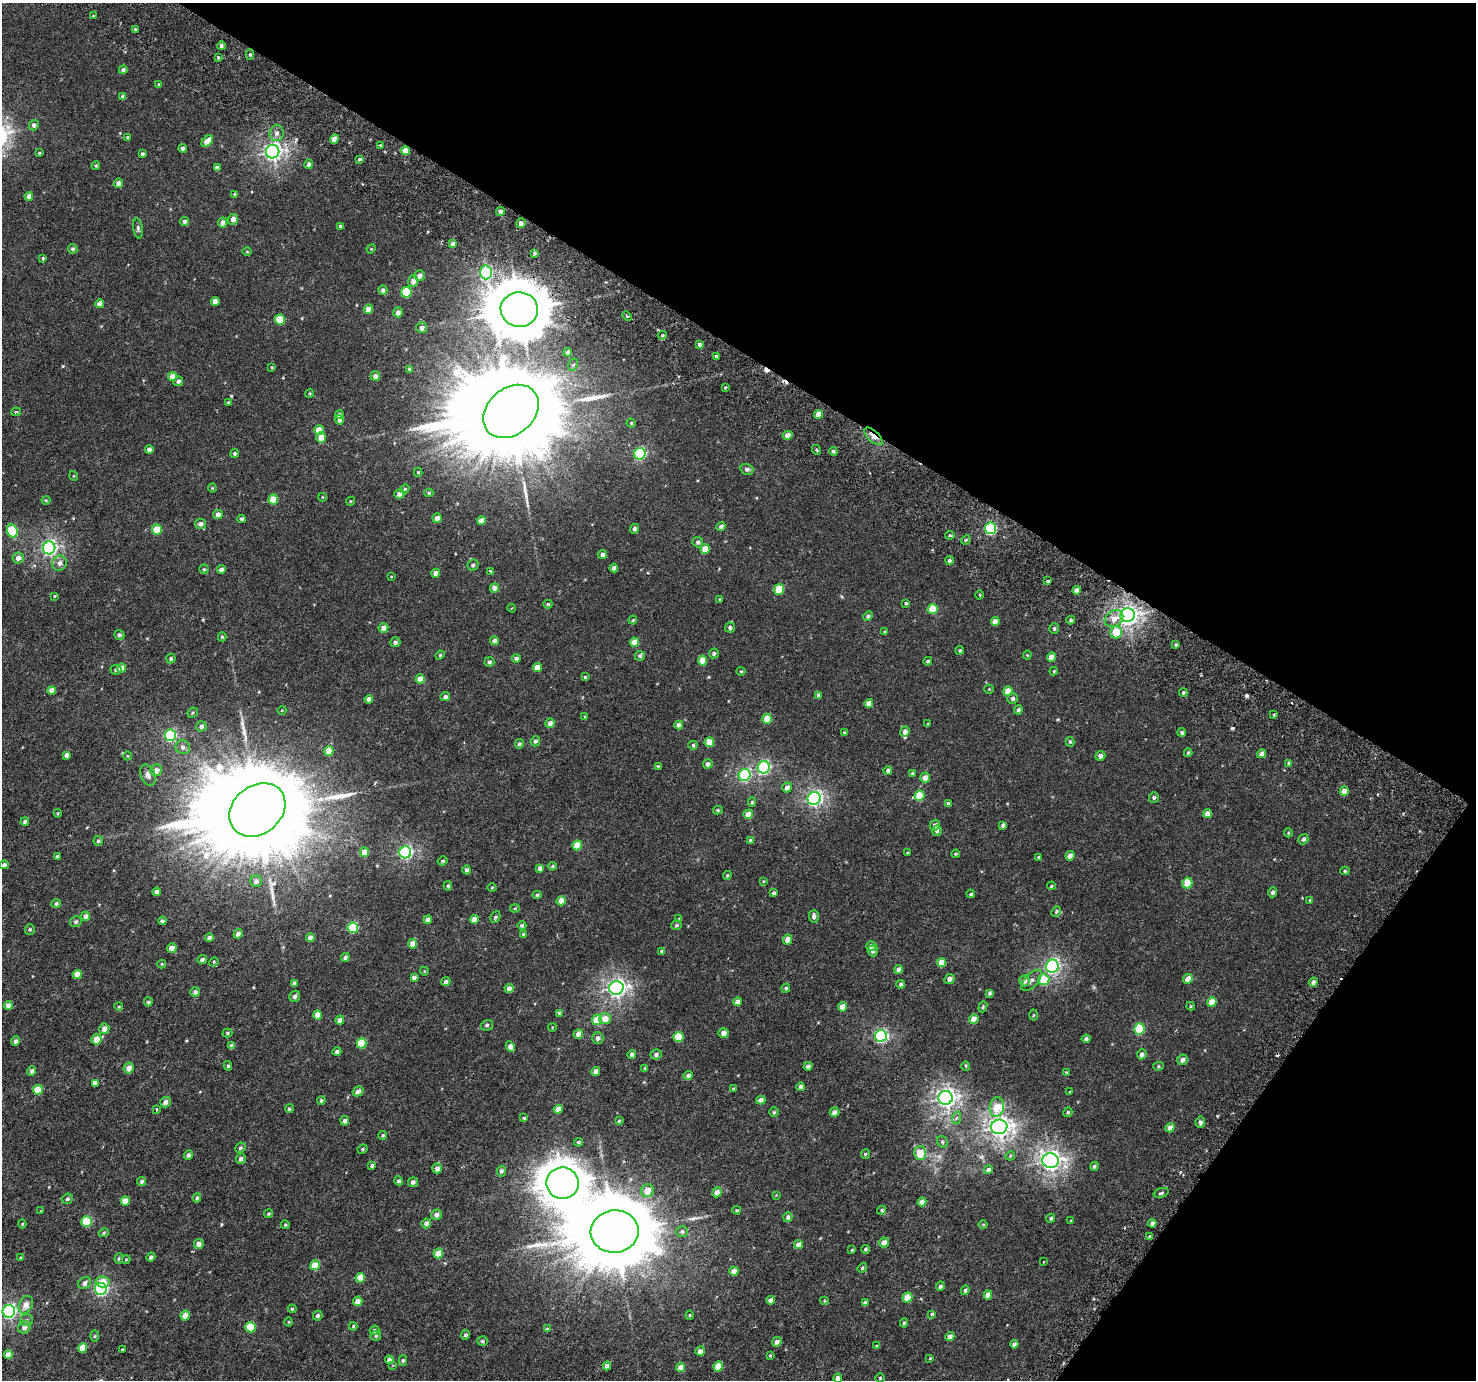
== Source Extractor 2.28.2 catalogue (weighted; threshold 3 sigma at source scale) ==
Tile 8 of 4 x 4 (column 4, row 2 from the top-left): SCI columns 4500-5973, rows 3098-4475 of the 6041 x 6121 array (HDU 1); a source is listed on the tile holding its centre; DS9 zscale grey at full resolution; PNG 1478 x 1382 px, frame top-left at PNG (2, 3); each listed source drawn as its Kron ellipse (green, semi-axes under 4 px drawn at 4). Shown black and unused: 32% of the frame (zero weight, under 3 of 6 exposures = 5% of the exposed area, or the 3 px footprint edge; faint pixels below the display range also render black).
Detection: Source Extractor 2.28.2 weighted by HDU 2 'WHT'; one run over the whole footprint, this tile lists its part. Background 2.94e-04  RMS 0.0013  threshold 0.00512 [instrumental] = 3 sigma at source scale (4.09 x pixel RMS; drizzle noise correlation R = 1.36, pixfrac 0.8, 0.0396/0.0396 arcsec/px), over >= 5 px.
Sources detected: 500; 1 too faint to see at this stretch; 7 cosmic-ray / hot-pixel residue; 5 long thin detections or spike segments (spike, bleed or trail) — neither listed nor drawn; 2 inside a brighter listed object's ellipse — not listed separately; the other 485 listed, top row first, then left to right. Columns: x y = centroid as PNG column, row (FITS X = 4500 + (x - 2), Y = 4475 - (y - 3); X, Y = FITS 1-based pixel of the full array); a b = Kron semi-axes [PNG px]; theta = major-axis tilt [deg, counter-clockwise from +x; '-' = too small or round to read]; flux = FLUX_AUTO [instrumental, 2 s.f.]
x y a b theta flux
93 16 4 3 - 0.14
135 29 4 4 - 0.17
221 46 4 4 - 0.32
250 54 5 4 - 0.2
218 58 3 2 - 0.18
123 70 4 4 - 0.29
159 84 4 4 - 0.11
123 97 4 4 - 0.47
34 125 5 5 - 0.36
277 133 8 7 - 0.53
128 138 4 4 - 0.21
334 139 5 4 - 1.2
207 141 7 4 47 1.2
380 145 3 3 - 0.12
183 148 4 4 - 0.32
405 150 4 4 - 1.1
273 152 7 6 - 40
39 153 3 3 - 0.12
142 154 4 3 - 0.22
359 159 3 3 - 0.17
309 164 5 4 - 0.27
96 166 4 3 - 0.13
217 168 4 4 - 0.41
118 183 5 4 - 0.58
235 195 4 3 - 0.33
29 196 4 4 - 0.57
500 211 4 4 - 0.34
233 219 5 5 - 0.59
184 221 4 4 - 0.31
223 222 5 4 - 0.54
521 223 5 4 - 0.5
340 226 3 3 - 0.12
138 228 10 5 -81 0.24
453 244 4 4 - 0.6
73 249 5 4 - 0.24
371 249 5 4 - 0.096
247 251 5 3 - 0.1
534 253 4 4 - 0.24
43 258 4 3 - 0.14
486 272 7 6 - 13
420 276 5 5 - 0.49
413 281 5 5 - 0.68
383 290 5 4 - 0.32
406 292 5 5 - 4.7
215 301 4 4 - 0.91
100 304 4 4 - 0.78
368 309 4 4 - 0.79
519 310 19 17 -9 700
398 312 5 4 - 0.49
627 316 5 3 - 0.14
280 320 5 5 - 3.5
422 328 5 5 - 0.48
662 335 5 3 - 0.17
700 344 4 4 - 0.33
568 352 4 4 - 0.42
717 356 4 3 - 0.37
573 364 6 4 60 0.22
272 367 3 3 - 0.098
410 369 4 4 - 0.23
172 376 4 4 - 0.85
375 376 5 4 - 0.48
178 381 5 4 - 0.31
725 388 4 3 - 0.12
310 393 5 3 - 0.11
228 403 4 3 - 0.16
511 411 30 23 41 4500
16 412 5 4 - 0.16
819 414 4 4 - 1.1
339 415 4 4 - 0.35
339 420 5 4 - 0.27
631 423 4 4 - 0.13
319 430 5 4 - 1.4
788 435 5 4 - 0.79
873 436 11 5 -43 0.93
321 437 5 5 - 1.1
149 450 4 4 - 0.53
817 450 5 3 - 0.13
833 451 4 4 - 0.22
235 454 4 4 - 0.25
640 454 6 5 - 11
747 469 6 5 - 0.3
418 472 4 4 - 0.16
74 476 5 3 - 0.089
212 488 4 4 - 0.11
405 489 5 4 - 0.15
429 493 4 4 - 0.16
399 494 5 5 - 0.57
322 497 4 3 - 0.073
273 499 5 4 - 2.1
46 500 4 4 - 0.12
351 501 4 3 - 0.082
218 515 5 4 - 0.73
437 518 5 4 - 0.66
242 519 4 4 - 0.28
481 521 4 4 - 0.96
201 524 5 5 - 0.48
721 526 5 4 - 0.44
991 528 6 5 - 11
634 529 5 4 - 0.31
157 530 5 5 - 2.9
12 531 7 5 -68 6.1
950 535 5 3 - 0.21
966 540 5 4 - 0.15
698 542 5 5 - 0.32
49 548 6 6 - 28
705 549 5 4 - 1.7
602 555 4 4 - 0.47
18 558 5 5 - 0.61
949 561 4 4 - 0.26
59 563 8 7 - 0.56
473 565 6 5 - 0.26
614 568 4 4 - 0.37
204 569 4 4 - 0.15
221 570 4 4 - 0.46
490 571 3 3 - 0.18
436 573 4 4 - 0.57
391 577 4 2 - 0.068
1048 581 3 3 - 0.37
494 588 5 4 - 0.74
779 589 5 4 - 2.5
1077 590 4 4 - 0.88
980 595 4 3 - 0.092
54 596 4 3 - 0.1
720 599 4 3 - 0.11
906 603 4 4 - 0.13
548 604 4 4 - 0.17
512 608 4 2 - 0.085
932 609 5 5 - 3.3
1128 615 7 7 - 50
868 616 5 4 - 0.26
1114 619 10 7 35 1.1
633 620 4 3 - 0.12
1071 620 4 3 - 0.19
995 622 4 4 - 1.1
383 628 5 5 - 0.66
730 628 5 5 - 0.31
1054 629 5 5 - 0.21
885 632 4 3 - 0.23
1116 632 6 5 - 2.4
119 635 5 4 - 0.3
222 637 4 4 - 0.15
495 641 4 4 - 0.56
395 642 5 5 - 0.29
635 642 4 4 - 1.4
1176 645 4 3 - 0.17
960 650 4 4 - 0.16
714 653 5 5 - 0.26
440 655 5 4 - 0.13
1027 655 4 4 - 0.12
640 656 5 5 - 0.28
1051 657 4 4 - 1.2
516 658 4 4 - 0.29
171 659 5 4 - 0.2
703 660 5 4 - 1.7
928 661 4 4 - 0.22
489 662 5 5 - 0.28
122 668 4 4 - 1.2
537 668 4 4 - 1.3
116 670 5 5 - 0.23
741 671 4 4 - 0.12
1054 671 4 4 - 0.11
585 677 4 4 - 0.15
420 679 4 4 - 1.4
989 689 5 4 - 0.12
52 690 4 4 - 0.82
1008 691 5 4 - 1.7
1183 692 4 4 - 0.22
819 695 4 4 - 0.3
445 697 4 4 - 0.32
369 699 4 4 - 0.49
1013 699 5 5 - 0.34
869 703 4 4 - 0.88
282 710 4 3 - 0.075
1018 710 4 4 - 0.26
193 713 5 4 - 0.16
1274 714 3 2 - 0.15
584 716 4 3 - 0.1
767 719 5 4 - 1.6
550 723 5 4 - 0.57
928 724 4 3 - 0.079
679 725 4 4 - 0.63
201 726 5 5 - 0.28
844 732 4 3 - 0.12
905 732 5 4 - 0.58
1182 732 4 4 - 0.25
170 735 5 5 - 11
535 741 5 4 - 0.27
709 742 5 4 - 1.8
1070 742 5 4 - 0.16
519 744 5 4 - 0.26
693 745 4 4 - 0.21
183 747 7 6 - 0.42
329 751 5 4 - 1.6
1188 753 4 3 - 0.17
1262 754 5 4 - 0.56
67 755 4 4 - 0.43
127 756 4 3 - 0.087
1100 756 5 4 - 0.49
1289 763 4 3 - 0.31
708 764 5 4 - 0.37
658 766 3 3 - 0.18
764 767 6 6 - 15
156 770 6 5 - 0.59
888 770 4 4 - 0.41
912 773 4 4 - 0.17
148 775 11 7 -67 0.43
745 775 6 6 - 13
925 778 5 5 - 0.74
787 787 5 5 - 0.55
1344 791 5 4 - 0.91
919 796 5 5 - 2.8
1154 797 5 5 - 0.23
814 798 7 6 - 24
752 802 5 4 - 0.17
948 803 4 3 - 0.18
257 810 30 24 39 4400
718 810 5 4 - 0.17
58 813 4 4 - 0.097
748 814 5 4 - 1.2
1207 814 4 4 - 0.83
25 822 4 4 - 0.33
935 825 5 5 - 0.48
1003 825 4 4 - 0.31
937 831 5 4 - 0.31
1288 833 4 4 - 0.13
1303 839 5 5 - 0.32
98 841 5 5 - 0.2
751 841 4 4 - 0.34
577 845 5 4 - 1.9
364 852 5 4 - 1.2
405 852 6 6 - 19
907 853 4 3 - 0.09
956 854 4 3 - 0.11
57 856 3 3 - 0.14
1070 856 4 4 - 0.79
1039 857 4 3 - 0.14
442 861 5 4 - 0.17
4 865 4 4 - 0.33
552 866 4 4 - 0.14
540 868 4 4 - 0.56
467 870 4 4 - 0.32
1345 871 4 4 - 0.14
727 875 4 3 - 0.13
256 881 6 6 - 0.43
763 881 4 3 - 0.096
1187 883 5 5 - 2.8
448 886 5 4 - 0.16
1051 886 4 3 - 0.14
492 888 4 3 - 0.097
157 892 4 4 - 0.56
1273 892 5 4 - 0.29
774 893 4 3 - 0.3
971 894 4 3 - 0.15
537 895 4 4 - 0.18
1310 900 4 4 - 0.13
561 901 5 4 - 1.2
56 904 5 4 - 0.27
515 908 5 4 - 0.11
1056 911 6 4 51 0.17
86 916 4 4 - 0.59
814 916 6 5 - 0.37
495 917 6 4 60 0.23
474 919 4 4 - 1
679 919 4 4 - 0.14
428 920 4 4 - 0.44
162 921 4 3 - 0.18
76 922 6 5 - 0.25
522 925 4 4 - 0.26
676 925 5 5 - 0.22
353 928 5 5 - 5.7
30 929 5 5 - 0.21
238 934 5 4 - 0.5
524 935 4 4 - 0.22
310 937 4 4 - 0.57
209 938 4 4 - 0.42
788 939 5 4 - 0.98
413 944 5 4 - 0.99
871 946 5 5 - 0.41
172 948 5 4 - 0.83
662 951 4 4 - 0.22
873 951 5 5 - 0.34
345 957 4 4 - 0.35
202 960 5 4 - 0.35
214 962 5 4 - 0.12
942 963 5 4 - 1.6
162 964 4 4 - 0.1
1052 966 6 6 - 23
899 969 4 4 - 0.67
424 971 4 3 - 0.078
77 974 4 4 - 1.2
414 978 4 4 - 0.43
950 979 5 5 - 0.55
1188 979 5 4 - 1
1031 980 13 6 47 0.57
1044 980 5 5 - 3.9
1025 981 5 5 - 0.57
446 982 4 4 - 0.36
1313 982 5 4 - 0.47
294 983 4 3 - 0.33
901 984 4 4 - 0.27
616 988 7 6 - 40
786 988 4 4 - 0.18
509 989 4 4 - 0.67
195 992 5 5 - 0.35
990 993 4 3 - 0.24
295 996 6 5 - 0.39
148 1002 4 4 - 0.2
738 1002 4 4 - 0.77
1212 1002 5 4 - 1.5
8 1005 4 4 - 0.78
1191 1006 4 4 - 0.13
119 1007 4 3 - 0.1
842 1007 4 4 - 1.2
983 1007 6 4 69 0.15
559 1013 4 3 - 0.2
318 1015 4 4 - 1.2
1033 1015 5 3 - 0.12
605 1019 6 5 - 1.3
974 1019 5 4 - 1.2
340 1020 4 4 - 0.59
597 1020 5 5 - 2.7
487 1025 6 5 - 0.25
552 1027 4 3 - 0.078
104 1029 5 5 - 0.8
1139 1029 5 5 - 5.5
227 1033 5 4 - 0.17
724 1033 5 4 - 0.74
578 1034 5 4 - 0.72
881 1036 6 6 - 16
679 1037 5 5 - 2.3
598 1038 5 5 - 0.49
96 1039 5 5 - 1.3
1086 1039 4 4 - 0.28
16 1041 5 4 - 0.37
362 1043 5 5 - 3.5
232 1046 4 4 - 0.54
510 1046 5 4 - 0.68
337 1052 4 4 - 0.31
632 1054 4 4 - 0.46
656 1054 5 5 - 0.37
1142 1054 5 4 - 0.49
1182 1060 5 5 - 0.46
228 1066 5 4 - 0.17
808 1066 4 4 - 0.36
966 1066 5 3 - 0.098
1158 1066 5 4 - 0.14
129 1068 5 5 - 0.79
645 1068 4 3 - 0.15
32 1071 5 4 - 0.34
596 1071 4 4 - 0.55
1066 1072 3 2 - 0.087
688 1075 5 4 - 0.33
95 1083 4 4 - 0.49
801 1087 4 4 - 0.48
734 1089 3 3 - 0.18
38 1090 5 5 - 1.8
358 1091 5 4 - 0.41
1070 1092 3 3 - 0.097
946 1098 7 7 - 47
321 1100 4 4 - 0.2
761 1100 4 4 - 0.66
165 1102 5 5 - 0.56
997 1107 10 7 82 1.7
156 1109 4 3 - 0.098
289 1109 4 4 - 0.19
558 1109 4 4 - 0.95
774 1112 5 4 - 0.17
834 1112 5 4 - 0.66
1068 1112 5 4 - 0.17
524 1118 4 4 - 0.14
956 1118 6 4 70 0.19
345 1121 5 4 - 0.35
619 1121 4 3 - 0.14
1200 1122 5 5 - 0.36
999 1127 8 7 - 59
1170 1128 5 4 - 0.68
383 1135 4 4 - 0.19
578 1142 4 4 - 0.19
942 1142 6 5 - 0.2
240 1148 5 5 - 0.21
363 1149 5 3 - 0.14
920 1153 7 6 - 1.9
865 1154 5 4 - 0.12
189 1155 5 4 - 0.33
1010 1156 5 4 - 0.13
241 1159 5 4 - 0.39
1051 1161 8 7 - 50
372 1166 4 4 - 0.29
1094 1166 5 4 - 0.23
437 1168 5 5 - 0.6
988 1170 4 4 - 0.46
501 1171 5 4 - 0.3
142 1181 5 4 - 0.33
399 1181 4 4 - 0.24
413 1182 5 5 - 0.37
563 1183 16 15 - 240
647 1191 6 6 - 1.2
717 1192 5 4 - 0.6
1161 1193 7 4 16 0.24
776 1195 3 3 - 0.077
197 1198 4 3 - 0.17
67 1199 5 5 - 0.21
125 1201 4 4 - 1.4
922 1202 4 4 - 0.8
737 1210 4 3 - 0.13
882 1210 4 4 - 0.21
41 1211 4 3 - 0.11
269 1214 4 4 - 0.15
436 1215 5 5 - 0.53
788 1217 5 4 - 0.35
1051 1218 5 4 - 0.19
1071 1221 4 3 - 0.094
87 1222 5 5 - 4.8
426 1223 5 4 - 0.48
1152 1223 4 4 - 0.39
22 1224 4 4 - 0.12
983 1224 5 3 - 0.11
285 1225 4 3 - 0.12
682 1231 6 5 - 0.28
615 1232 24 21 4 2000
104 1233 5 4 - 0.14
1150 1237 3 3 - 0.22
884 1242 5 5 - 0.67
199 1244 5 5 - 0.66
799 1244 5 4 - 0.87
866 1249 4 4 - 0.18
852 1250 3 3 - 0.11
438 1253 5 4 - 1.7
151 1257 4 4 - 0.29
20 1258 4 3 - 0.12
119 1258 5 4 - 0.14
126 1259 4 3 - 0.081
1044 1262 3 2 - 0.062
315 1265 5 5 - 2.2
862 1268 5 4 - 0.17
734 1271 5 4 - 0.75
360 1278 5 4 - 2
103 1282 7 5 -3 1.3
85 1283 7 5 36 0.43
940 1286 5 4 - 0.25
101 1289 6 6 - 20
965 1290 5 4 - 0.24
988 1295 4 4 - 0.87
908 1297 5 4 - 1.8
771 1300 4 4 - 0.48
358 1301 5 4 - 0.87
824 1301 4 4 - 0.12
865 1303 4 4 - 0.37
26 1305 9 6 64 0.85
292 1309 4 3 - 0.13
9 1311 6 6 - 23
932 1314 4 4 - 0.16
185 1315 5 4 - 1.2
690 1315 4 4 - 0.12
318 1316 5 4 - 0.26
27 1320 6 6 - 0.23
289 1322 4 3 - 0.095
904 1323 4 4 - 0.19
353 1326 4 3 - 0.15
24 1327 6 6 - 0.58
251 1327 5 5 - 3.6
547 1329 4 4 - 0.15
375 1330 5 4 - 0.24
465 1335 5 4 - 0.19
95 1336 5 4 - 0.12
376 1336 5 5 - 0.19
950 1336 5 4 - 0.6
482 1341 5 4 - 0.24
777 1342 5 4 - 0.43
1014 1344 4 4 - 0.43
877 1346 4 3 - 0.16
83 1348 4 4 - 1.8
122 1350 2 2 - 0.11
700 1351 5 4 - 0.59
8 1355 4 4 - 1.1
770 1355 3 3 - 0.12
930 1358 3 2 - 0.095
389 1360 4 4 - 0.5
403 1360 5 4 - 0.17
393 1365 3 3 - 0.12
607 1366 4 4 - 0.71
718 1366 5 4 - 1.9
680 1367 5 4 - 1
838 1378 4 4 - 0.65
880 1378 4 4 - 0.14
Overlapping masked pixels (flux is a lower limit): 4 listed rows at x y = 405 150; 273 152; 519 310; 873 436
Isophote crosses this tile's border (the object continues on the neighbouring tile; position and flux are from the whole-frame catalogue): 2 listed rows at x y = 9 1311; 838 1378